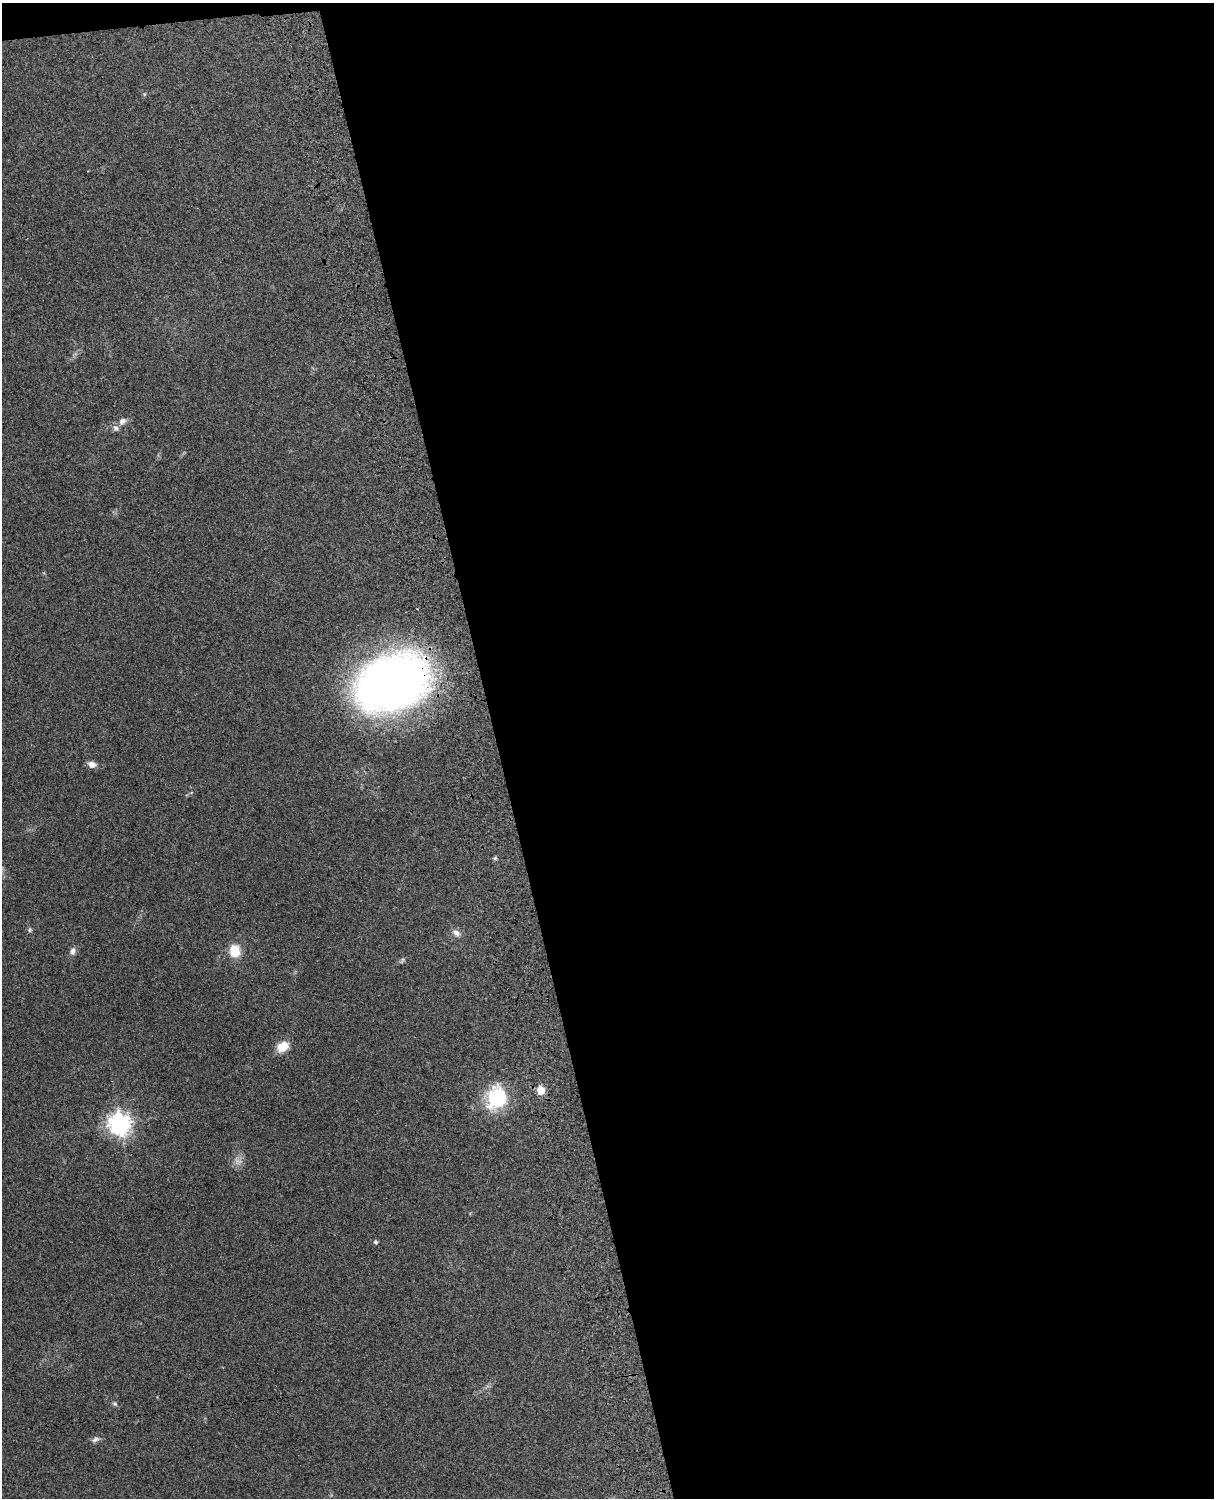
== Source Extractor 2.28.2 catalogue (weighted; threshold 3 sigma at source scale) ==
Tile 4 of 4 x 3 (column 4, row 1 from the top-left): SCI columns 3757-4968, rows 3156-4651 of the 5089 x 4928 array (HDU 1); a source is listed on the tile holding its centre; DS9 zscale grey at full resolution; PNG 1216 x 1500 px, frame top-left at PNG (2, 3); no overlay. Shown black and unused: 60% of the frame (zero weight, under 3 of 4 exposures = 6% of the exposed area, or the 3 px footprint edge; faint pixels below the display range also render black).
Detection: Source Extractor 2.28.2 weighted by HDU 2 'WHT'; one run over the whole footprint, this tile lists its part. Background 0.29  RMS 0.0094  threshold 0.0423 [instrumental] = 3 sigma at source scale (4.5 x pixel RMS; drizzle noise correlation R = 1.50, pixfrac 1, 0.05/0.05 arcsec/px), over >= 5 px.
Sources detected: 18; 1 too faint to see at this stretch — not listed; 1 inside a brighter listed object's ellipse — not listed separately; the other 16 listed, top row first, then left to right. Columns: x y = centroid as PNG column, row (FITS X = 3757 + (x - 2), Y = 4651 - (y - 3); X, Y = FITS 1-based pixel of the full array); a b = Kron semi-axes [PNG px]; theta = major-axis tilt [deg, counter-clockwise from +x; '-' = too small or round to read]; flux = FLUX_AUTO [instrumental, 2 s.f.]
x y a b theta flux
122 421 11 8 46 4.7
392 682 63 46 20 640
92 764 8 6 -14 6.8
495 858 6 5 - 1.5
30 930 6 6 - 1.7
456 933 11 7 -37 4.8
73 951 9 7 76 4
235 951 12 10 -84 21
402 960 7 4 71 1.5
283 1047 12 9 32 16
541 1090 5 5 - 27
497 1098 26 21 74 53
120 1124 9 8 - 570
376 1242 5 5 - 1.8
115 1403 7 5 -48 1.9
95 1439 12 7 34 3.4
Overlapping masked pixels (flux is a lower limit): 1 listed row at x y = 392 682